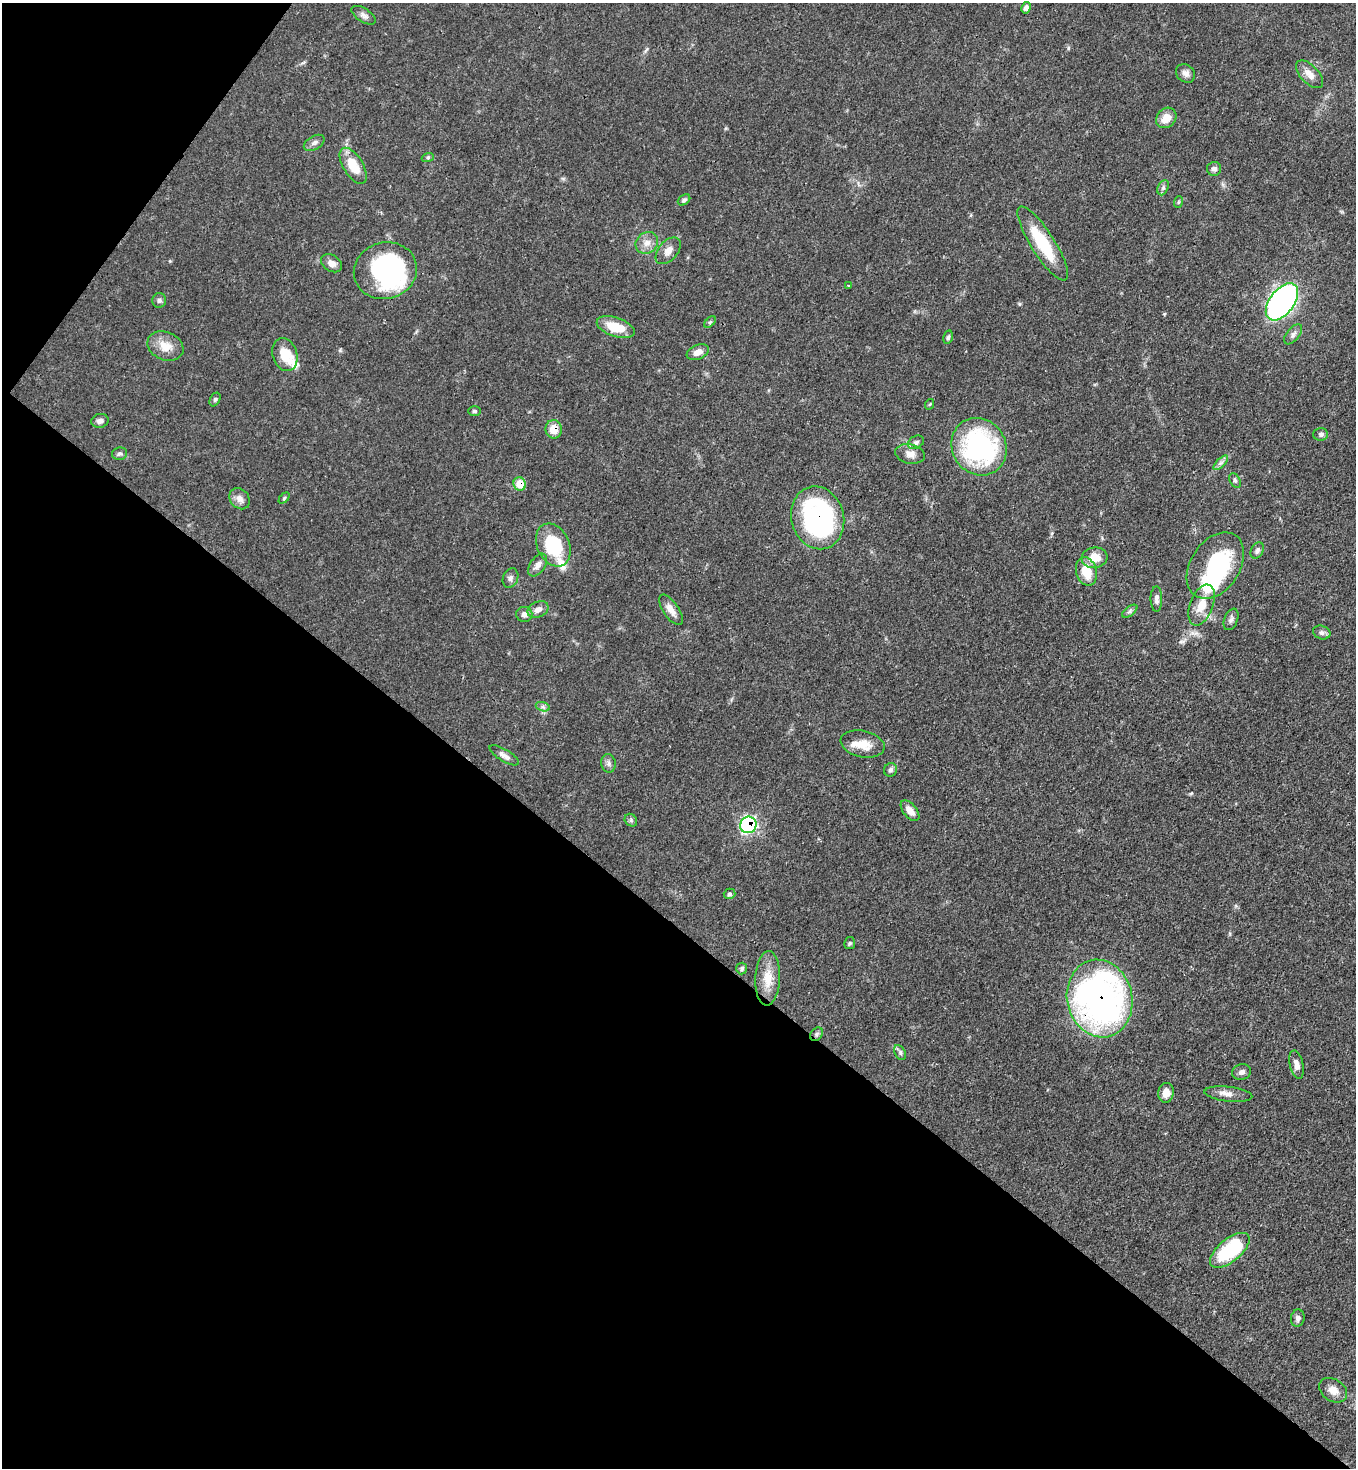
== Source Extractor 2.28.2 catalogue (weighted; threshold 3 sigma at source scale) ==
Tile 9 of 4 x 4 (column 1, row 3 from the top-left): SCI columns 227-1580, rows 1531-2996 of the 6015 x 5992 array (HDU 1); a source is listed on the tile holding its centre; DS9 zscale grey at full resolution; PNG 1358 x 1470 px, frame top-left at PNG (2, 3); each listed source drawn as its Kron ellipse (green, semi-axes under 4 px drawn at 4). Shown black and unused: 40% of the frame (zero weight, under 3 of 4 exposures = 7% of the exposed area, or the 3 px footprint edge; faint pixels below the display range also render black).
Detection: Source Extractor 2.28.2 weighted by HDU 2 'WHT'; one run over the whole footprint, this tile lists its part. Background 0.0644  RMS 0.0036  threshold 0.0163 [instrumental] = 3 sigma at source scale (4.5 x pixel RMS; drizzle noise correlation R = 1.50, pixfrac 1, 0.05/0.05 arcsec/px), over >= 5 px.
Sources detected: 84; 2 inside a brighter object's white glare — neither listed nor drawn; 2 inside a brighter listed object's ellipse — not listed separately; the other 80 listed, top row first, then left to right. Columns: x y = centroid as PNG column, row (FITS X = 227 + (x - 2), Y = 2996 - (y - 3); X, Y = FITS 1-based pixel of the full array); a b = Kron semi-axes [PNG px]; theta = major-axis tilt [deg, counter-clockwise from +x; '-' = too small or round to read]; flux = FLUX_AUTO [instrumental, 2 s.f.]
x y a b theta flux
1026 8 6 4 60 1.3
364 15 13 7 -33 1.5
1186 73 10 8 -41 1.7
1310 74 17 9 -46 3.3
1166 118 11 9 46 4.3
314 143 11 6 29 1.3
428 157 6 4 19 0.51
353 166 20 10 -58 8.5
1214 169 7 7 - 1.5
1163 188 8 5 64 0.94
684 200 7 5 36 0.87
1178 202 6 3 71 0.45
647 243 12 10 38 2.8
1043 243 43 12 -58 18
668 251 15 9 49 2.9
332 263 11 8 -35 2.3
385 271 32 28 15 58
848 285 3 3 - 0.42
159 300 7 7 - 1
1282 302 21 12 53 110
710 322 7 4 45 0.58
616 327 20 9 -19 8.7
1293 334 12 6 51 1.4
948 337 7 4 78 0.75
165 346 19 14 -22 5.6
698 352 11 7 22 2.6
285 354 17 12 -73 7.7
215 399 7 5 63 0.63
930 404 5 3 - 0.3
474 411 6 5 - 0.63
100 421 9 7 10 1.4
554 429 9 8 - 4.6
1321 434 7 6 - 0.95
916 442 8 6 29 1.1
979 447 29 26 -57 63
120 454 8 6 11 0.92
910 454 15 9 -11 2.9
1221 463 9 3 45 1
1235 480 8 5 -63 0.8
520 484 7 6 - 7.3
284 498 6 4 46 0.5
240 499 11 9 -48 2.4
818 518 32 26 -74 69
553 545 22 16 -65 21
1257 550 8 6 61 1.2
1094 558 13 10 6 5.7
538 565 13 7 54 2.1
1215 565 36 24 57 35
1086 571 14 10 -74 7.4
510 578 10 7 67 1.4
1156 599 13 6 -90 1.5
1202 605 21 11 68 6.2
538 610 11 7 25 2.1
671 610 18 7 -56 3
1130 611 9 4 36 0.9
524 614 8 7 - 1.6
1231 619 11 6 67 1.2
1322 632 9 6 -20 1.2
543 707 7 4 -18 0.85
863 744 22 13 -11 6.1
504 755 16 6 -31 1.9
608 763 9 7 -80 1.2
890 770 7 6 - 0.92
910 811 12 6 -51 3
631 820 7 5 -48 0.77
748 825 8 8 - 61
729 894 6 5 - 0.79
850 943 6 5 - 0.59
742 968 6 5 - 0.78
768 978 27 12 88 7
1100 998 39 32 -77 150
817 1034 7 5 49 0.84
900 1053 8 5 -64 0.93
1296 1065 14 7 -77 2.3
1242 1072 9 8 - 1.5
1166 1093 10 7 82 3.2
1228 1094 24 7 -6 2.9
1230 1250 24 11 39 27
1298 1318 8 7 - 1.3
1333 1390 15 11 -32 3.6
Overlapping masked pixels (flux is a lower limit): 7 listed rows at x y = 1043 243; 554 429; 520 484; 818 518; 748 825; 1100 998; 817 1034